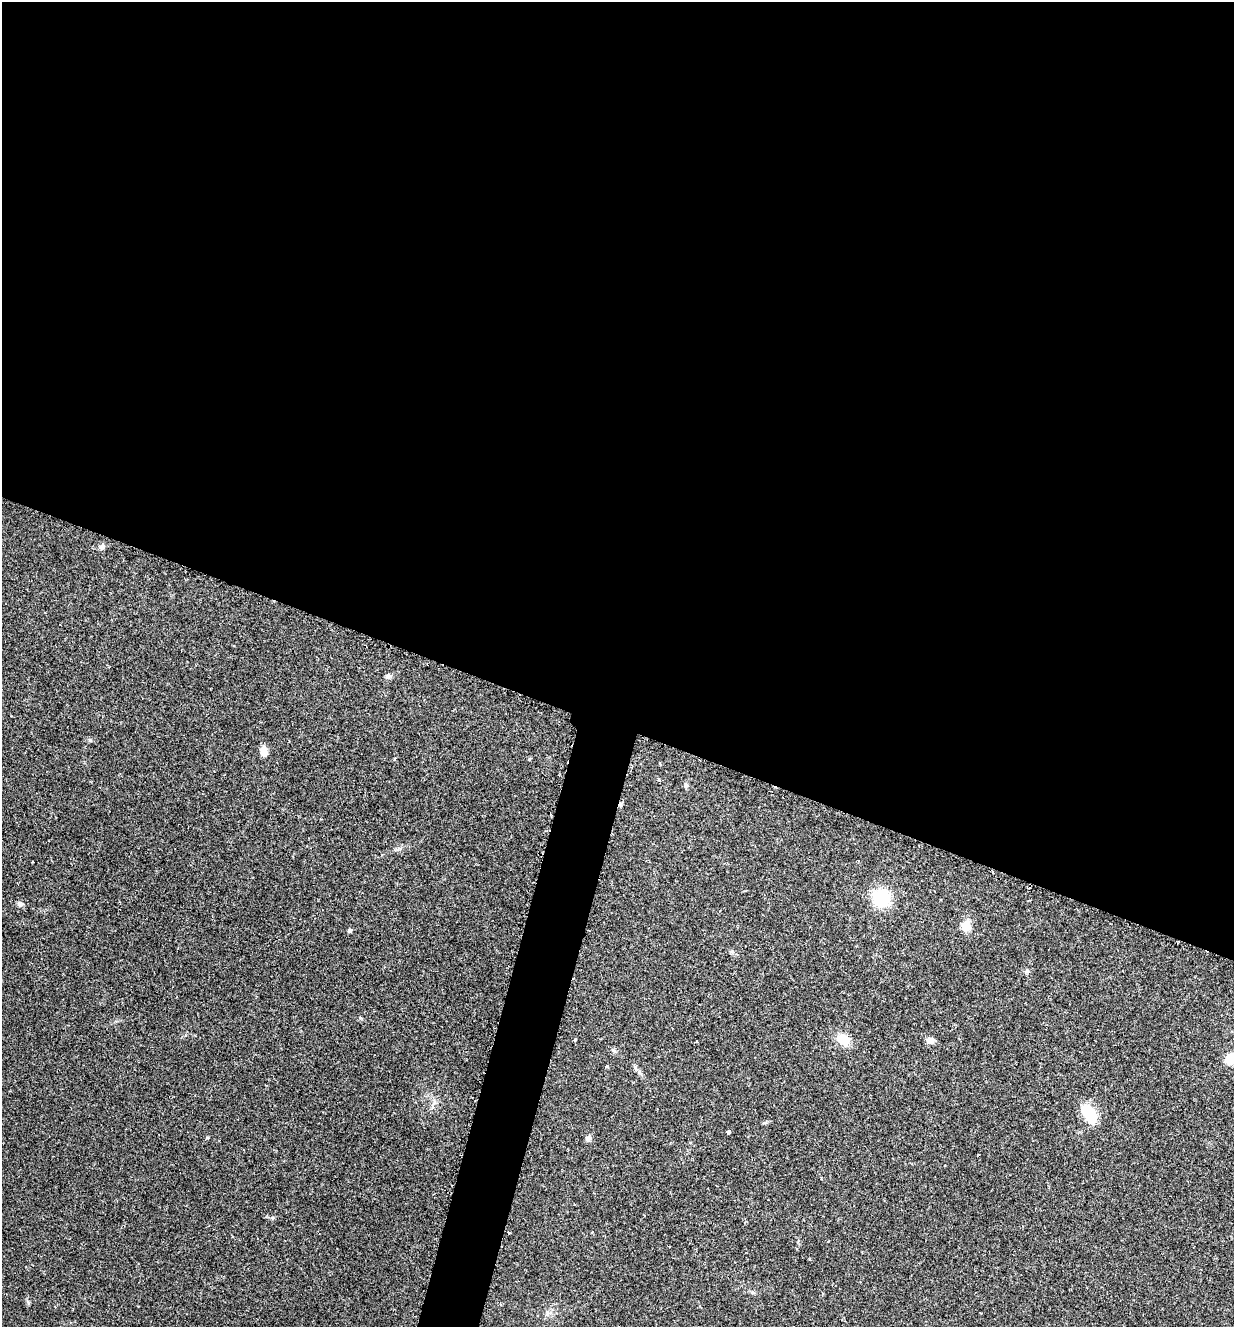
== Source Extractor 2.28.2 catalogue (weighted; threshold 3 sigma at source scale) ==
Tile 3 of 4 x 4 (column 3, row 1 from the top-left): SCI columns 2607-3838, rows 3991-5315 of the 5340 x 5326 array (HDU 1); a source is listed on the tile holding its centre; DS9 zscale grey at full resolution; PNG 1236 x 1329 px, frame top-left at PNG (2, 2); no overlay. Shown black and unused: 57% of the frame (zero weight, under 2 of 3 exposures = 2% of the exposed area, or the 3 px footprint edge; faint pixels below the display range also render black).
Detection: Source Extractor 2.28.2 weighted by HDU 2 'WHT'; one run over the whole footprint, this tile lists its part. Background 0.0392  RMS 0.0041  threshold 0.0185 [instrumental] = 3 sigma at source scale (4.5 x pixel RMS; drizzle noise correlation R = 1.50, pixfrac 1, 0.05/0.05 arcsec/px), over >= 5 px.
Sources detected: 21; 1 cosmic-ray / hot-pixel residue — not listed; the other 20 listed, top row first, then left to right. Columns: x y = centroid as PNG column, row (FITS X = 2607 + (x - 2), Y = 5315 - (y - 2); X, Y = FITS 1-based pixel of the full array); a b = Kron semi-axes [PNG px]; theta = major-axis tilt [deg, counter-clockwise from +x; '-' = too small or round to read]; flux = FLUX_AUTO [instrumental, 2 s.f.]
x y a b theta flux
102 547 7 6 - 1.3
388 676 7 6 - 1.2
90 740 6 4 -45 0.51
264 751 11 8 -86 3.1
395 759 4 3 - 0.44
529 759 5 4 - 0.44
686 785 6 5 - 0.68
881 898 19 17 -51 16
20 904 8 6 -23 1.2
966 927 6 6 - 10
349 930 5 5 - 0.62
575 1039 4 3 - 0.43
843 1040 12 10 -34 7.4
930 1040 10 7 9 1.9
614 1051 7 4 -30 0.73
1230 1059 9 8 - 7.2
1089 1114 22 11 -57 14
728 1133 4 3 - 2.8
589 1138 7 6 - 1.5
509 1232 3 2 - 0.55
Isophote crosses this tile's border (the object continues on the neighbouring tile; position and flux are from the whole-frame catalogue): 1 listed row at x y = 1230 1059
Unlisted compact peaks at least as high as the median listed source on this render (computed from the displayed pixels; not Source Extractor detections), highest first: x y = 1027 971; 607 1066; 639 1072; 28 1301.